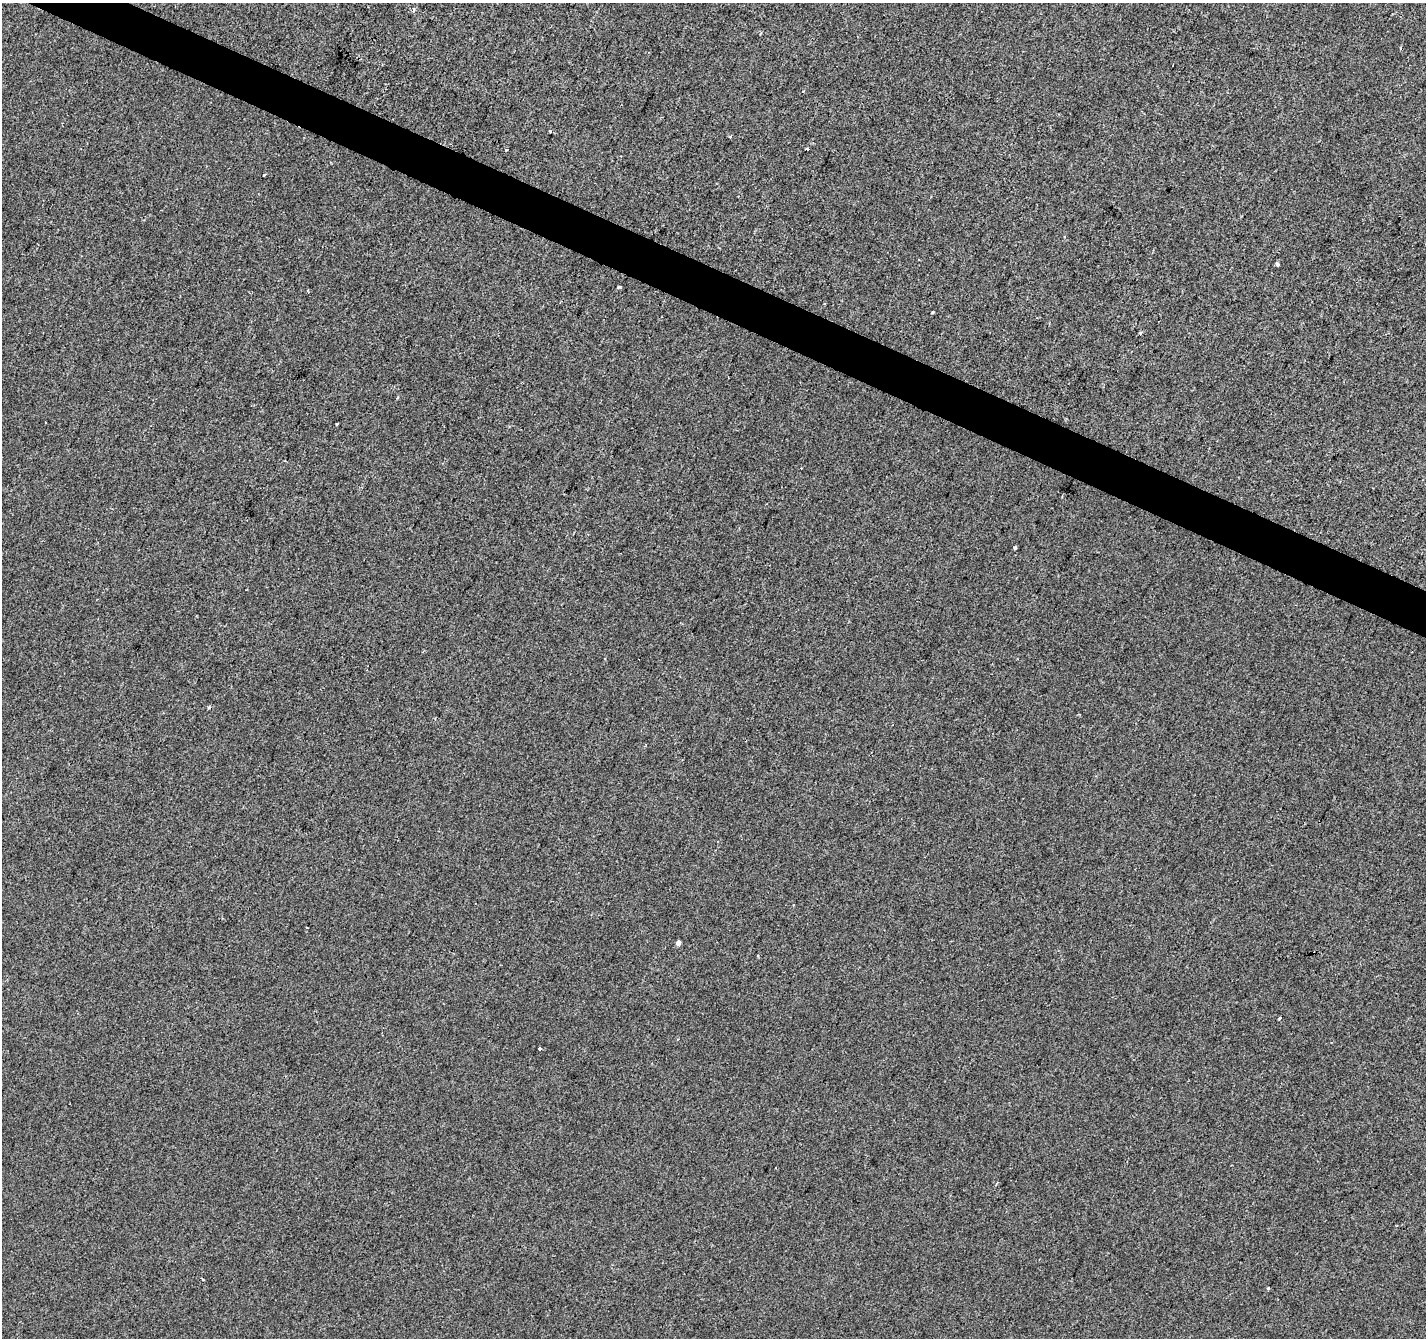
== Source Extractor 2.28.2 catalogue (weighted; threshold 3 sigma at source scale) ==
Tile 11 of 4 x 4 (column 3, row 3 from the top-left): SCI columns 2851-4274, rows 1539-2874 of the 5706 x 5814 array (HDU 1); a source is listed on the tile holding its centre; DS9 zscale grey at full resolution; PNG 1428 x 1340 px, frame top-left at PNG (2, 3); no overlay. Shown black and unused: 3% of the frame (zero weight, under 2 of 3 exposures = <1% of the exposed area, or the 3 px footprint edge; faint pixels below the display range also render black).
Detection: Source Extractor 2.28.2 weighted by HDU 2 'WHT'; one run over the whole footprint, this tile lists its part. Background -6.33e-04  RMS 0.0042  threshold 0.019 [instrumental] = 3 sigma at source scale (4.5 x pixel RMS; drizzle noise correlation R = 1.50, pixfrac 1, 0.0396/0.0396 arcsec/px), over >= 5 px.
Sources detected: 24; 2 cosmic-ray / hot-pixel residue — not listed; the other 22 listed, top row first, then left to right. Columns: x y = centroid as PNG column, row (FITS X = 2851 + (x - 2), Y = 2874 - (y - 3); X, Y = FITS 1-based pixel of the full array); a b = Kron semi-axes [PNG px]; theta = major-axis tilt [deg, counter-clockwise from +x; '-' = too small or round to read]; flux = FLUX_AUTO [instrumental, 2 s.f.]
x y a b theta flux
414 10 5 4 - 0.83
803 91 3 3 - 0.57
730 137 5 3 - 0.39
806 149 3 3 - 4
506 150 3 2 - 1.1
264 175 3 3 - 2.1
918 260 3 2 - 0.38
1277 264 4 4 - 1.1
619 287 4 3 - 0.78
825 304 3 2 - 0.57
932 312 3 3 - 0.53
1140 333 4 3 - 0.64
397 398 3 3 - 0.43
45 423 2 2 - 0.48
337 424 3 2 - 0.49
1015 547 3 3 - 3.3
307 928 2 2 - 0.35
678 943 5 4 - 1.4
1280 1018 3 3 - 1.3
540 1049 3 3 - 5.2
203 1279 3 2 - 0.39
1268 1288 4 3 - 0.54